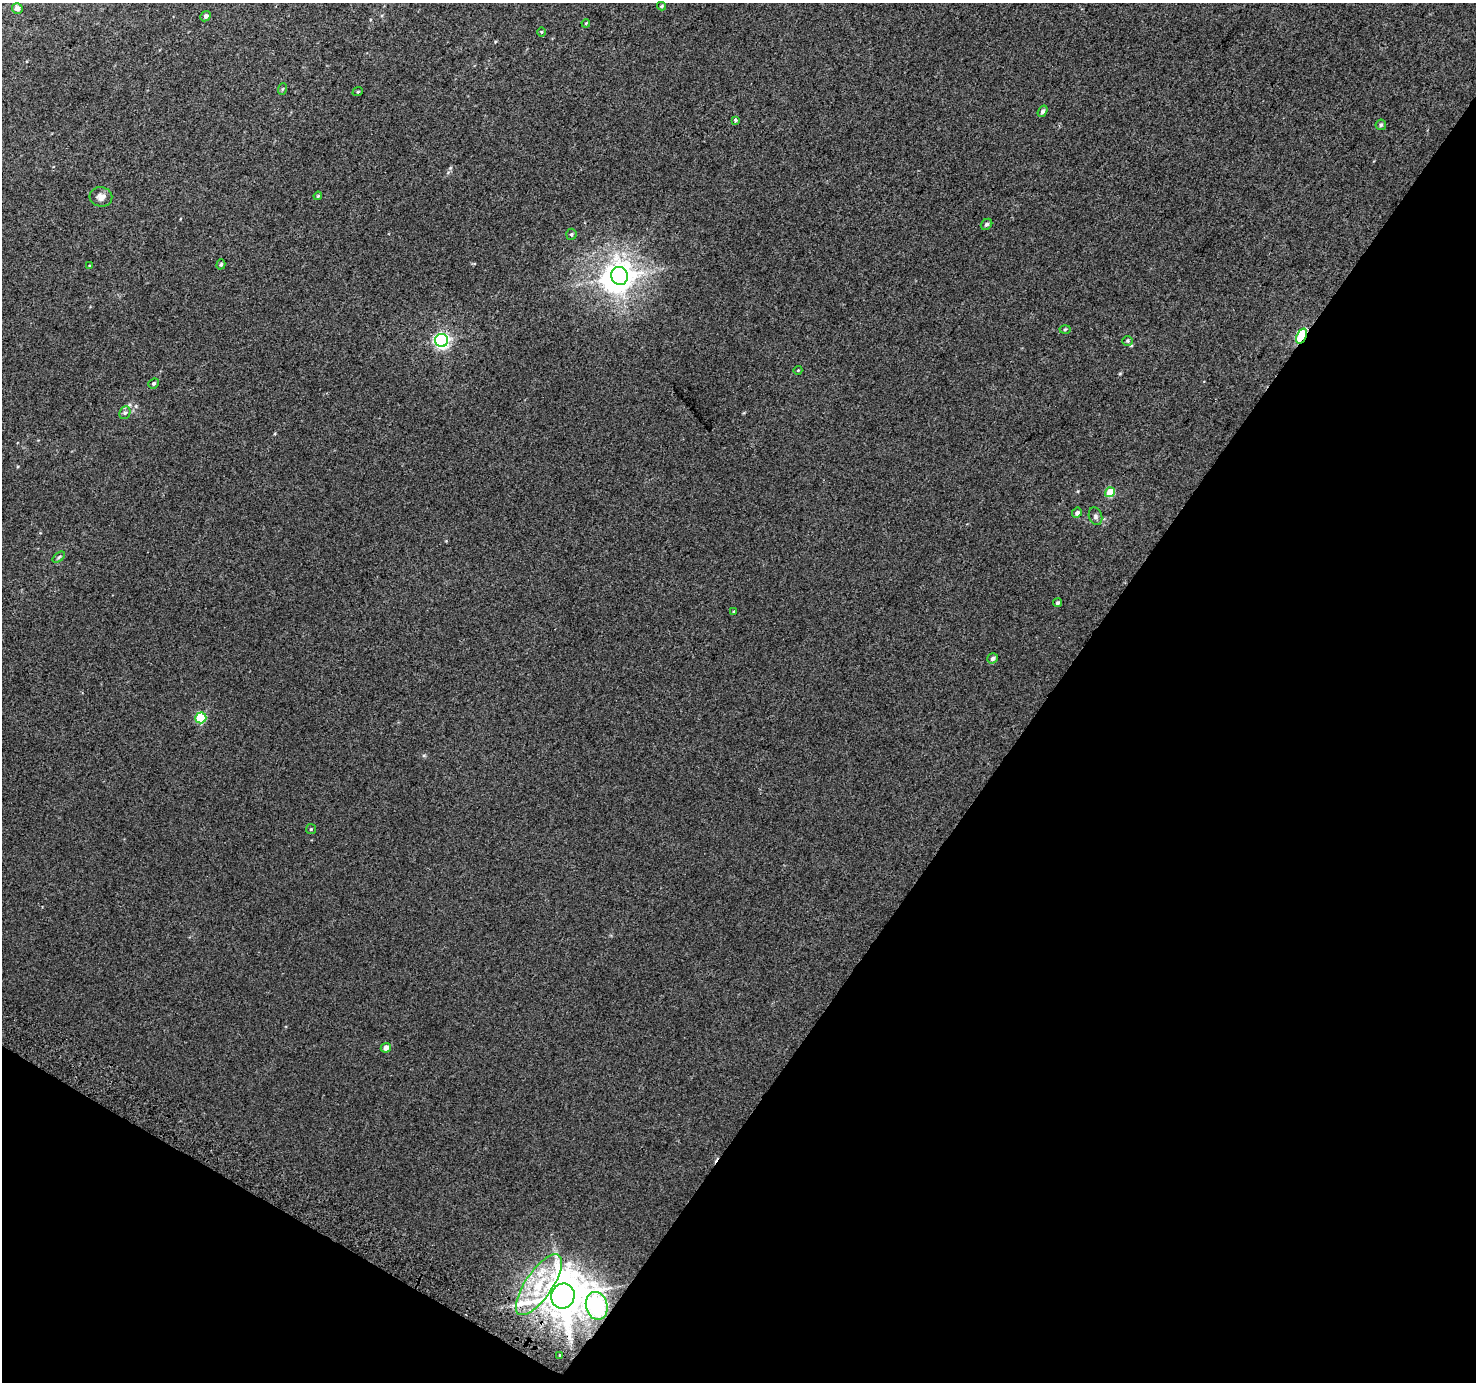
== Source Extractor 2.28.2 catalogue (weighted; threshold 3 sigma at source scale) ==
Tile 15 of 4 x 4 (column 3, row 4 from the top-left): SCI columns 2979-4452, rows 291-1670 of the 5950 x 6035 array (HDU 1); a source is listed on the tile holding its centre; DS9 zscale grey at full resolution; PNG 1478 x 1384 px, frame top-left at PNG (2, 3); each listed source drawn as its Kron ellipse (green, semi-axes under 4 px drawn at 4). Shown black and unused: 34% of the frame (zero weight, under 2 of 3 exposures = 2% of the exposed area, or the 3 px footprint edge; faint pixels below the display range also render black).
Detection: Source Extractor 2.28.2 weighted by HDU 2 'WHT'; one run over the whole footprint, this tile lists its part. Background 0.0128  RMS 0.0073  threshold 0.0328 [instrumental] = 3 sigma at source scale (4.5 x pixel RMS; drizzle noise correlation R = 1.50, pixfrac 1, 0.0396/0.0396 arcsec/px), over >= 5 px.
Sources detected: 40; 1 inside a brighter object's white glare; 1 cosmic-ray / hot-pixel residue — neither listed nor drawn; the other 38 listed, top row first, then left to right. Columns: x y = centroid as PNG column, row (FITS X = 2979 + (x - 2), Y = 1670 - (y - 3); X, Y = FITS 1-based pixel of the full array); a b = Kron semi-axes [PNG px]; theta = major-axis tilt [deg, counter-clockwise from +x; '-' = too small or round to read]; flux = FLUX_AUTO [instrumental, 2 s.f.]
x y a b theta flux
662 6 4 4 - 0.79
17 8 5 5 - 3.4
206 16 6 4 44 2
586 23 4 3 - 0.6
541 32 5 3 - 0.61
282 89 6 4 70 0.85
358 91 5 3 - 0.68
1043 111 6 4 56 1.7
735 120 3 3 - 2.4
1381 125 5 5 - 1.2
318 196 4 3 - 0.68
101 197 11 10 - 4.9
987 224 6 5 - 1.5
571 234 5 5 - 1.2
221 264 5 4 - 1.1
90 266 4 3 - 0.67
619 276 9 8 - 660
1065 329 5 3 - 0.76
1302 336 8 5 67 78
441 340 6 6 - 200
1128 341 5 4 - 0.97
798 370 4 3 - 0.48
154 383 5 4 - 1.2
125 413 6 5 - 1.4
1110 492 5 5 - 16
1077 513 5 4 - 1.9
1095 516 9 6 -71 2
59 557 7 4 37 1.1
1057 603 5 4 - 1.5
734 611 4 3 - 0.53
993 658 5 5 - 1.9
201 718 5 5 - 34
311 829 5 5 - 0.89
386 1048 5 4 - 4.9
539 1285 36 13 56 31
563 1296 12 11 - 2600
597 1306 14 11 -76 160
560 1355 3 2 - 0.64
Overlapping masked pixels (flux is a lower limit): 2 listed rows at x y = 1302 336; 563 1296